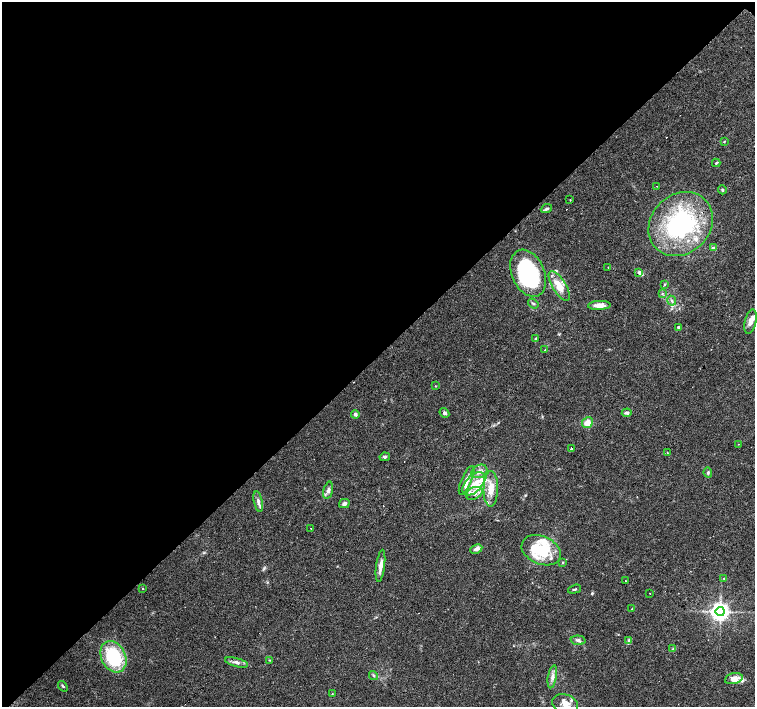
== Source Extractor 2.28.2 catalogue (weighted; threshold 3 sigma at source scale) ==
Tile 5 of 4 x 4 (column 1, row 2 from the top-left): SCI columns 1-1505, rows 2976-4384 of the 6022 x 6015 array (HDU 1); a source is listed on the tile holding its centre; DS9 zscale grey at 2 x 2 block average (1 PNG px = mean of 2 x 2 image px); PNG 757 x 709 px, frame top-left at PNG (2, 2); each listed source drawn as its Kron ellipse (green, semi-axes under 4 px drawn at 4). Shown black and unused: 50% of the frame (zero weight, under 3 of 4 exposures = <1% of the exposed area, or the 3 px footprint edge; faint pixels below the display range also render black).
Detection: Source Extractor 2.28.2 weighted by HDU 2 'WHT'; one run over the whole footprint, this tile lists its part. Background 0.0253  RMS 0.0033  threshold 0.0148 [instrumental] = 3 sigma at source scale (4.5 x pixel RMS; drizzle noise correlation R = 1.50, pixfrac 1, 0.0396/0.0396 arcsec/px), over >= 5 px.
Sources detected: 95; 2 inside a brighter object's white glare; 10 cosmic-ray / hot-pixel residue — neither listed nor drawn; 20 inside a brighter listed object's ellipse — not listed separately; the other 63 listed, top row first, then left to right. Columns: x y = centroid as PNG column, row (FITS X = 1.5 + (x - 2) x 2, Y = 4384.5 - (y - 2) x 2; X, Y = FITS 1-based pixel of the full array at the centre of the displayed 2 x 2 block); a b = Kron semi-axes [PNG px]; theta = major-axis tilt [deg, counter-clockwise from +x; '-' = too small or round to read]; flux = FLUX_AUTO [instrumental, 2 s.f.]
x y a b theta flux
724 142 3 3 - 0.64
716 163 4 3 - 0.83
657 186 2 2 - 0.43
722 190 4 3 - 1.1
570 200 2 2 - 2.2
546 209 6 3 22 1.7
681 224 35 29 43 110
713 248 4 4 - 1.5
608 267 2 2 - 0.29
639 272 3 3 - 1.4
528 273 25 16 -66 99
665 284 3 3 - 0.68
559 286 17 6 -58 12
662 294 3 3 - 0.75
672 301 5 3 - 1.7
533 304 6 3 -37 0.99
599 305 11 4 2 7.2
751 322 12 5 77 4.9
678 327 3 3 - 1.4
536 339 4 3 - 1.1
545 350 2 2 - 0.96
435 386 3 2 - 0.41
444 413 5 4 - 1.6
627 413 5 3 - 2.1
355 414 4 3 - 2.1
587 423 6 5 - 7.7
739 444 2 2 - 0.52
572 449 2 2 - 4.1
667 453 3 2 - 0.4
385 457 5 3 - 1.5
479 471 8 6 29 4.5
708 473 5 4 - 1.2
467 480 15 5 66 6
474 484 14 8 46 11
491 489 18 7 89 11
328 490 9 4 75 3
474 493 8 6 27 4.4
258 502 10 4 -79 3
344 504 5 4 - 2.5
311 528 2 2 - 0.39
476 549 6 4 27 3.8
541 550 20 14 -23 30
563 562 3 2 - 0.62
380 566 16 4 82 5.1
724 578 2 2 - 0.44
625 581 2 2 - 3.5
143 589 2 2 - 0.33
575 589 7 2 16 0.94
650 593 2 2 - 0.65
632 609 4 2 - 0.56
720 611 4 4 - 490
578 640 7 4 -4 2.4
629 640 4 2 - 0.8
673 649 3 3 - 0.82
113 657 16 12 -62 55
269 660 3 2 - 0.47
236 662 12 4 -15 3.5
373 676 5 3 - 1.2
552 677 11 4 80 3.6
734 679 9 5 13 7.6
63 686 6 3 -52 1
332 694 3 3 - 0.63
565 704 13 9 -18 8.1
Isophote crosses this tile's border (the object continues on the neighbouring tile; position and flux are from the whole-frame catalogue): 1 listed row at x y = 565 704
Diffuse or blended objects may show on this block-average render without a row.